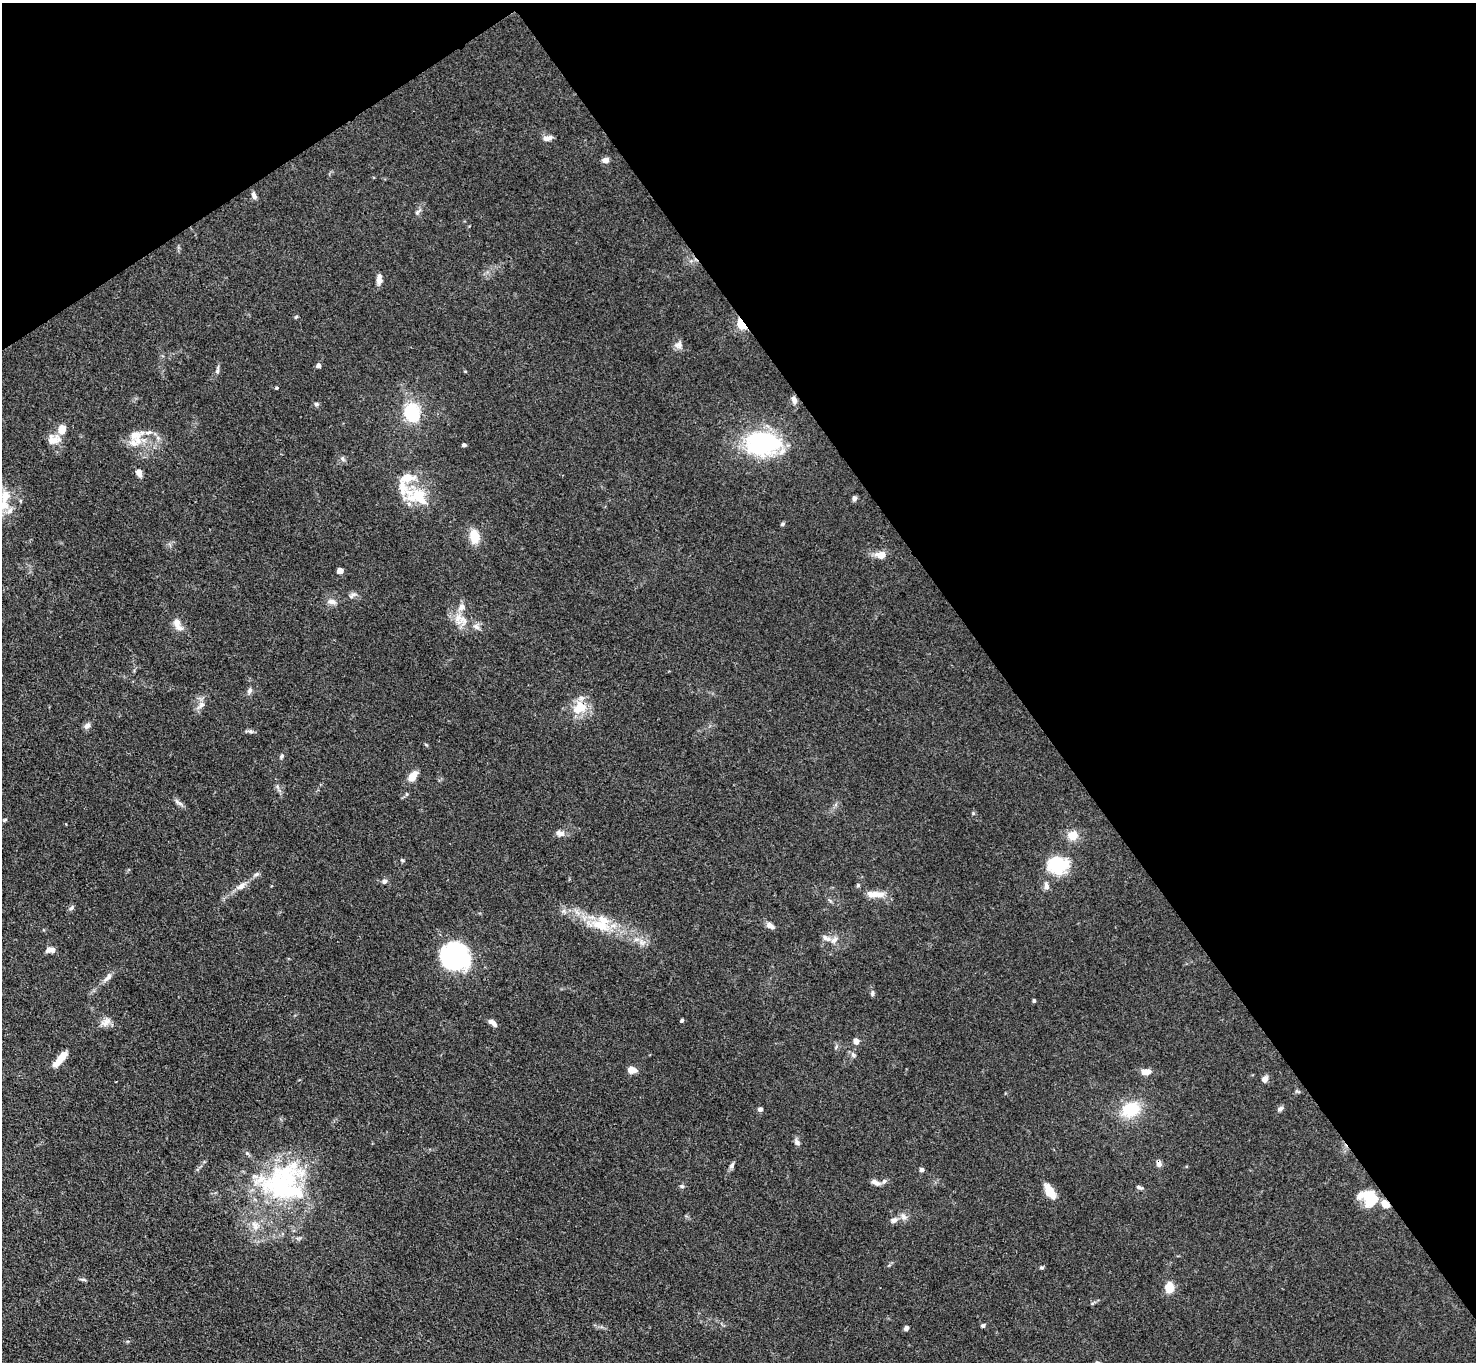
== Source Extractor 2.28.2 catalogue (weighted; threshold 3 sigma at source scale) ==
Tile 3 of 4 x 4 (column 3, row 1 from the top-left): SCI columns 2949-4422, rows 4376-5735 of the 5898 x 5892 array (HDU 1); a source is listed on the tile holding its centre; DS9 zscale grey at full resolution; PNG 1478 x 1364 px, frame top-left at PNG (2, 3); no overlay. Shown black and unused: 36% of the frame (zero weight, under 3 of 4 exposures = <1% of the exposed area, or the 3 px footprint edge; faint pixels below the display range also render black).
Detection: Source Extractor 2.28.2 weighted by HDU 2 'WHT'; one run over the whole footprint, this tile lists its part. Background 0.0607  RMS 0.0053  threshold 0.0238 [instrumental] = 3 sigma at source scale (4.5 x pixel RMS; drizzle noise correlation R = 1.50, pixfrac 1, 0.05/0.05 arcsec/px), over >= 5 px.
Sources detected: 101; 2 inside a brighter object's white glare — not listed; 10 inside a brighter listed object's ellipse — not listed separately; the other 89 listed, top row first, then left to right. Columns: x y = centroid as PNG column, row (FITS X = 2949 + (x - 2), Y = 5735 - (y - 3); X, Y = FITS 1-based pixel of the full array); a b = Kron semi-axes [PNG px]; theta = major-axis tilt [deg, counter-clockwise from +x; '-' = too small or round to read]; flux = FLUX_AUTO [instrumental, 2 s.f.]
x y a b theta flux
547 138 11 6 14 2.6
606 160 5 5 - 3.8
254 195 10 6 -71 1.9
379 279 13 6 86 2.8
296 317 6 3 44 0.58
742 324 7 4 -51 54
678 345 11 9 44 2.6
318 365 4 4 - 2.2
217 370 12 5 77 1.4
277 388 4 4 - 0.7
794 400 9 6 -71 2.2
316 404 6 5 - 0.99
412 412 21 16 -75 23
62 429 10 8 79 5.8
135 435 17 12 20 6.5
53 439 17 12 4 5.5
762 443 22 15 -2 92
464 445 4 4 - 1.5
343 459 7 4 -71 0.95
139 473 8 6 -62 2.9
5 495 17 10 85 6.5
418 497 33 19 -19 18
854 498 7 6 - 1.3
782 524 5 5 - 0.72
474 536 15 10 -83 9.9
880 555 16 10 -5 4.3
340 571 5 4 - 6.3
353 595 12 5 41 1.6
332 602 12 7 -12 2.7
462 607 11 8 49 3.2
460 619 24 10 -25 7.6
178 625 20 9 -60 4.3
250 690 8 6 74 1.4
201 705 12 7 48 2.8
579 707 21 16 33 11
87 726 10 6 39 1.7
250 731 8 4 -31 1.2
282 756 7 4 69 0.94
413 776 11 7 51 6.3
178 802 14 4 -30 1.7
973 813 5 4 - 0.62
560 833 11 7 -12 3.1
1073 836 8 8 - 8.3
402 860 5 4 - 0.7
1057 865 23 18 -1 25
384 881 7 6 - 1.4
858 885 5 5 - 0.72
241 886 16 7 36 3.6
1046 886 9 7 -78 2.2
878 894 21 9 -4 5.4
71 908 8 5 49 1.2
601 925 33 14 -17 17
770 926 9 6 -33 3.2
834 940 11 7 41 2.4
50 950 11 6 3 3
454 959 33 24 4 55
108 977 15 6 45 2.8
872 993 7 5 88 1
1034 1001 5 4 - 0.83
682 1020 4 4 - 1.1
106 1022 14 10 20 3.7
492 1023 12 5 -41 2.6
856 1041 6 6 - 3.1
853 1055 7 5 -47 1.2
60 1059 22 7 49 7.8
631 1070 7 5 -6 6.3
1146 1072 11 7 3 4
1265 1079 7 6 - 2.4
760 1109 6 5 - 1.5
1131 1109 20 15 23 20
1280 1109 9 5 34 1.4
797 1142 9 6 -47 1.6
1159 1163 7 6 - 2.2
732 1165 10 5 58 1.4
921 1170 5 5 - 1.4
884 1181 7 6 - 1.4
875 1182 11 6 -25 2.3
280 1185 73 50 42 87
682 1186 6 5 - 0.98
1139 1187 10 4 -23 1.1
1049 1191 16 7 -59 8.8
1371 1199 19 16 -66 15
903 1217 10 6 -51 2.2
894 1220 9 7 30 2.1
1041 1268 6 4 18 0.7
83 1279 9 3 -10 0.95
1169 1287 7 6 - 13
983 1326 6 5 - 0.91
906 1328 6 5 - 1.3
Overlapping masked pixels (flux is a lower limit): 2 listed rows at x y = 742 324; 1159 1163